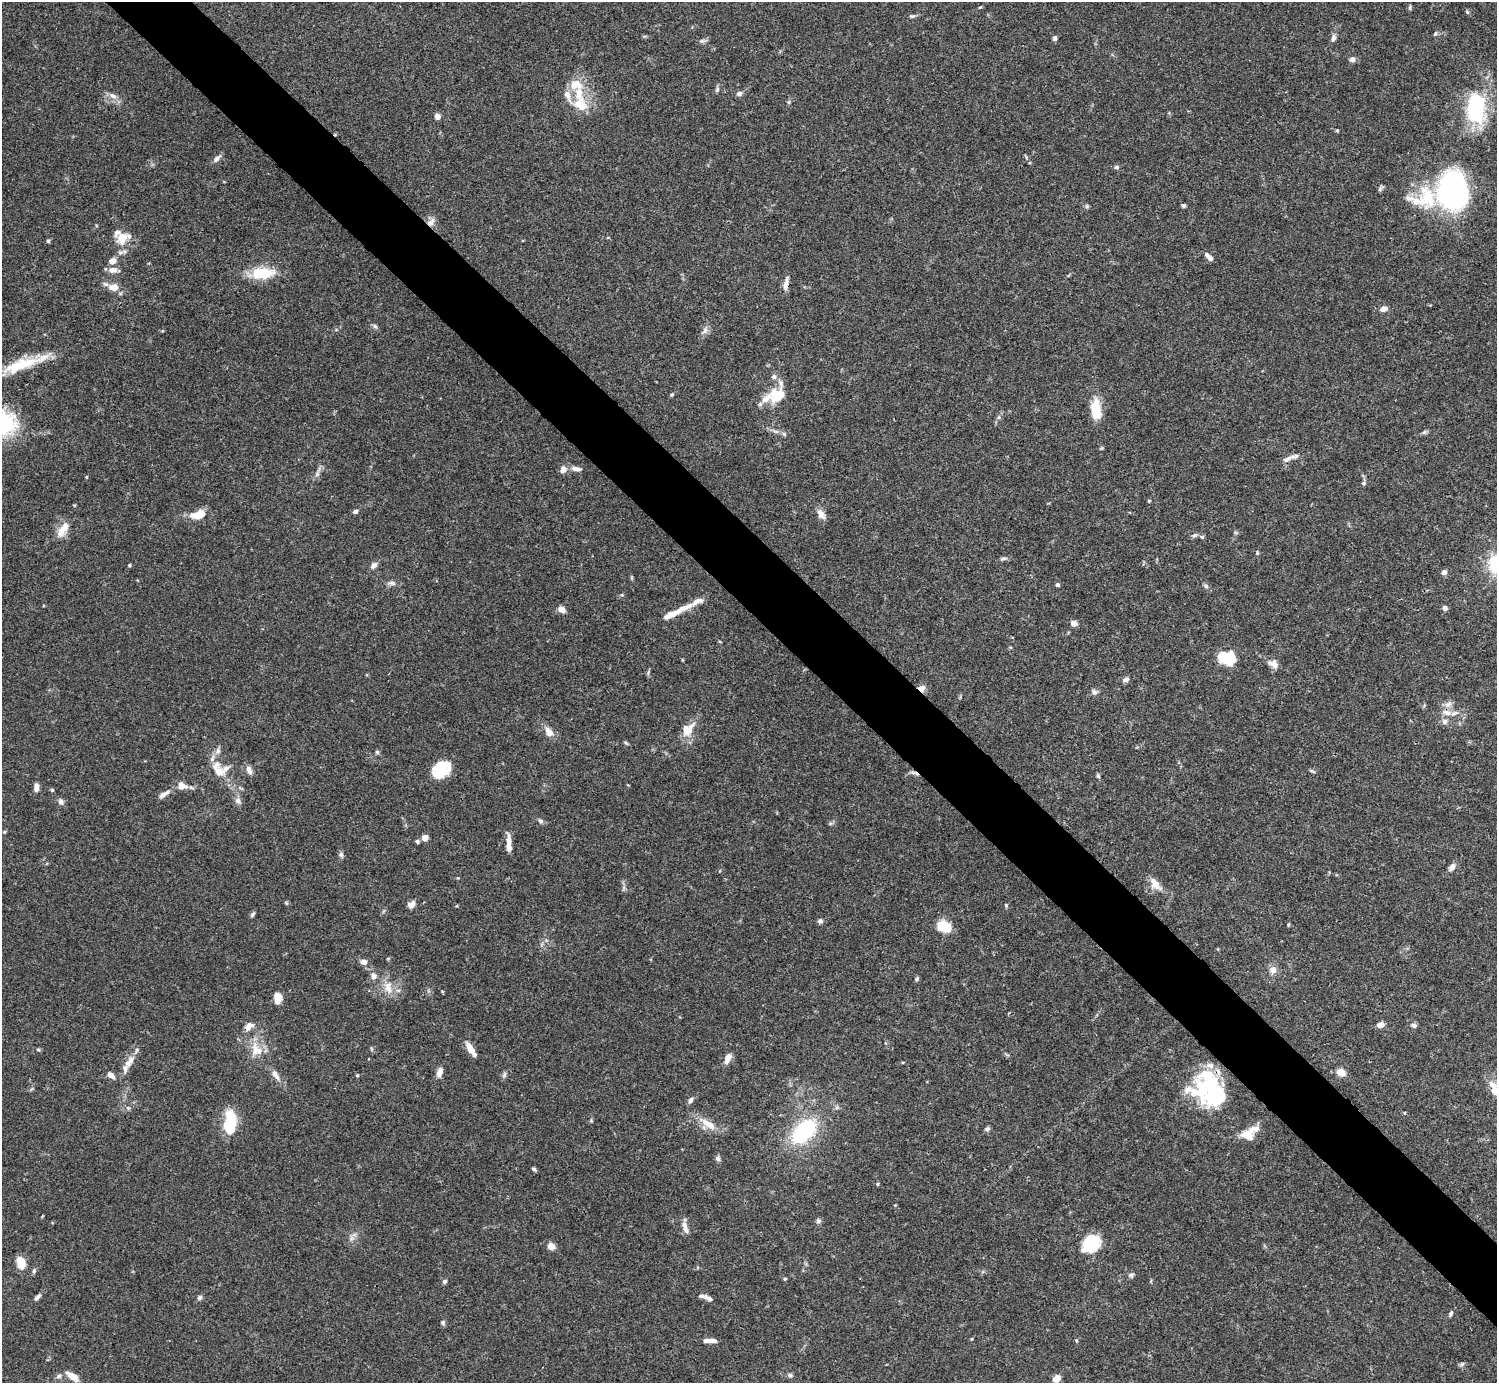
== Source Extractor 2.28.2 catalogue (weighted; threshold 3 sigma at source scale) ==
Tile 6 of 4 x 4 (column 2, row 2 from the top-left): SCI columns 1495-2989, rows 2920-4300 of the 5981 x 5981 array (HDU 1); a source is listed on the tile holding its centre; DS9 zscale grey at full resolution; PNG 1499 x 1385 px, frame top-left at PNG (2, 2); no overlay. Shown black and unused: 5% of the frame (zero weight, under 3 of 4 exposures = <1% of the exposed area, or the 3 px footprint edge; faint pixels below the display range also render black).
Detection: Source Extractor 2.28.2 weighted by HDU 2 'WHT'; one run over the whole footprint, this tile lists its part. Background 0.0728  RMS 0.0032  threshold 0.0145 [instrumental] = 3 sigma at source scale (4.5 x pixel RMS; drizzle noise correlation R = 1.50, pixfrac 1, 0.05/0.05 arcsec/px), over >= 5 px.
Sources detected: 202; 6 inside a brighter object's white glare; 1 cosmic-ray / hot-pixel residue — not listed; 27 inside a brighter listed object's ellipse — not listed separately; the other 168 listed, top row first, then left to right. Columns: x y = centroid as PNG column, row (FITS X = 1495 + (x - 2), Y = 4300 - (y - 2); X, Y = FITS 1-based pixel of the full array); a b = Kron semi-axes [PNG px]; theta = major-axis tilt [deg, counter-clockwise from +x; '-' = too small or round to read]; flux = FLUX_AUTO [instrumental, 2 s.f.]
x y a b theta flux
980 7 5 3 - 0.31
1410 8 7 3 82 0.45
1467 12 6 4 -67 0.48
912 16 9 5 0 0.68
1435 33 7 5 51 0.58
1055 38 6 5 - 0.79
1333 38 10 6 69 1.2
702 41 9 6 9 0.86
1352 59 7 6 - 1.3
717 89 9 5 75 0.72
739 93 7 6 - 1.2
579 94 28 14 -77 8.2
113 96 12 7 -30 1.9
789 102 5 5 - 0.48
1476 110 30 22 -70 25
437 117 6 6 - 1.7
217 159 14 5 43 1.3
1116 167 6 5 - 0.65
1424 198 112 45 22 50
1183 205 5 4 - 0.65
1087 206 6 5 - 0.52
431 222 13 8 47 1.9
48 241 5 4 - 0.57
122 241 12 11 - 3.6
1209 257 10 5 -44 1.7
112 261 9 6 17 2.1
113 270 11 7 3 2.3
260 273 27 15 0 10
786 283 18 6 79 2
105 284 8 5 -17 0.87
114 287 8 6 -7 4.2
1384 309 9 6 21 2
375 326 8 5 -40 0.7
705 330 13 6 63 1.5
162 331 5 3 - 0.27
20 365 54 13 20 14
672 394 5 5 - 0.48
775 396 22 15 87 7.2
1096 409 22 10 -86 9.2
999 417 6 5 - 0.65
3 425 35 30 24 24
776 431 9 4 -8 0.98
1424 432 7 5 44 0.62
1287 459 16 6 19 1.7
563 469 8 7 - 2.2
576 469 14 6 -9 1.8
317 474 6 6 - 0.76
86 477 5 3 - 0.28
1364 483 6 5 - 0.55
1149 501 4 4 - 0.38
355 511 6 5 - 1
821 514 16 8 -56 2.1
199 515 17 9 14 5.7
63 529 23 10 54 4.2
1194 535 8 5 29 0.8
1202 537 7 5 -26 0.6
1257 553 6 4 -84 0.42
1003 558 10 5 11 0.78
129 565 4 3 - 0.39
374 565 10 7 44 1.4
1444 572 7 6 - 1.2
632 578 6 4 -89 0.4
391 583 13 6 -1 1.3
1057 585 4 4 - 0.79
1206 586 7 5 -66 0.75
1445 608 6 5 - 1.1
561 609 7 6 - 2.8
673 613 38 7 27 5.5
1074 623 6 5 - 2.2
1229 658 18 16 39 8.1
1275 664 14 9 -76 2.2
648 672 8 3 85 0.52
1126 679 10 6 30 1.1
921 688 8 6 -24 2.4
1094 692 9 7 -48 0.95
1448 704 13 7 28 1.9
1447 712 13 8 -16 2.3
1445 721 8 7 - 1.4
688 730 18 11 53 5.4
549 732 13 8 -58 3
626 743 7 4 -44 0.45
218 751 9 7 80 1.3
377 752 6 5 - 0.51
441 768 19 14 44 11
249 770 12 6 -69 1.7
1312 771 9 4 -26 0.52
219 772 18 15 -51 4.6
1098 776 6 5 - 0.51
628 785 4 3 - 0.24
182 786 13 10 -21 2.8
36 788 8 5 83 2
52 790 4 4 - 0.44
164 794 16 6 32 2.1
238 801 10 8 -47 1.4
61 802 9 7 -61 1.2
540 821 8 6 -43 0.77
4 832 5 4 - 0.36
425 838 4 4 - 4.5
417 841 6 5 - 0.57
509 843 21 5 -90 3.1
341 855 8 5 -70 0.81
1452 867 8 6 48 2
458 878 4 3 - 0.25
1155 884 20 10 -49 3.3
623 888 7 4 71 0.62
286 903 6 5 - 0.42
411 904 8 6 38 1.9
1006 905 5 4 - 0.47
252 914 9 4 49 0.63
820 921 6 6 - 0.98
1288 925 5 3 - 0.32
944 926 15 11 -26 8.3
363 962 8 7 - 1.7
1273 970 9 8 - 2.2
373 976 10 8 -52 1.7
917 979 6 5 - 0.62
388 987 19 11 -76 4.4
278 998 9 6 87 6.1
1380 1025 8 6 13 1.9
1414 1025 7 6 - 1
249 1026 14 8 35 2.1
38 1049 5 5 - 0.49
471 1049 18 6 -57 3.4
255 1050 27 10 -88 5.2
728 1058 14 7 65 2.3
131 1059 13 9 62 2.7
439 1072 10 6 73 2.3
1341 1072 7 6 - 4.6
111 1075 12 7 -42 1.6
275 1075 16 7 -59 2.3
357 1075 4 4 - 0.32
504 1075 8 6 74 0.79
1211 1089 53 27 -7 28
1495 1090 14 13 - 3.7
690 1100 9 5 54 1.2
128 1108 6 5 - 0.64
231 1120 21 10 -79 11
708 1124 26 9 -32 5
987 1129 6 5 - 0.82
804 1131 25 16 43 31
1247 1135 17 13 -4 4.5
718 1158 7 6 - 0.88
534 1169 6 4 -33 0.57
877 1184 5 4 - 0.39
895 1205 4 3 - 0.26
818 1221 7 6 - 0.8
685 1227 17 6 -69 2.2
352 1238 7 6 - 1.1
1091 1243 19 15 34 15
551 1246 7 6 - 2.7
21 1263 11 8 -73 5.5
34 1271 7 5 72 0.71
1131 1275 8 7 - 0.84
785 1279 4 3 - 0.39
445 1281 6 5 - 0.69
37 1297 10 5 47 1.1
199 1297 7 6 - 0.81
708 1298 15 6 -33 1.6
1451 1313 7 5 67 0.72
443 1323 7 6 - 0.7
972 1339 5 3 - 0.3
1076 1340 5 3 - 0.32
707 1341 9 5 7 1.3
1462 1364 7 4 45 0.6
790 1375 8 5 -27 0.78
59 1376 8 6 44 0.91
72 1376 14 7 -33 3.6
1056 1378 8 6 43 2.6
Overlapping masked pixels (flux is a lower limit): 4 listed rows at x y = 431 222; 786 283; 921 688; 249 1026
Isophote crosses this tile's border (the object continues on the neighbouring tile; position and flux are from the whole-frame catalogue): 3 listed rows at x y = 1424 198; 3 425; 1495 1090